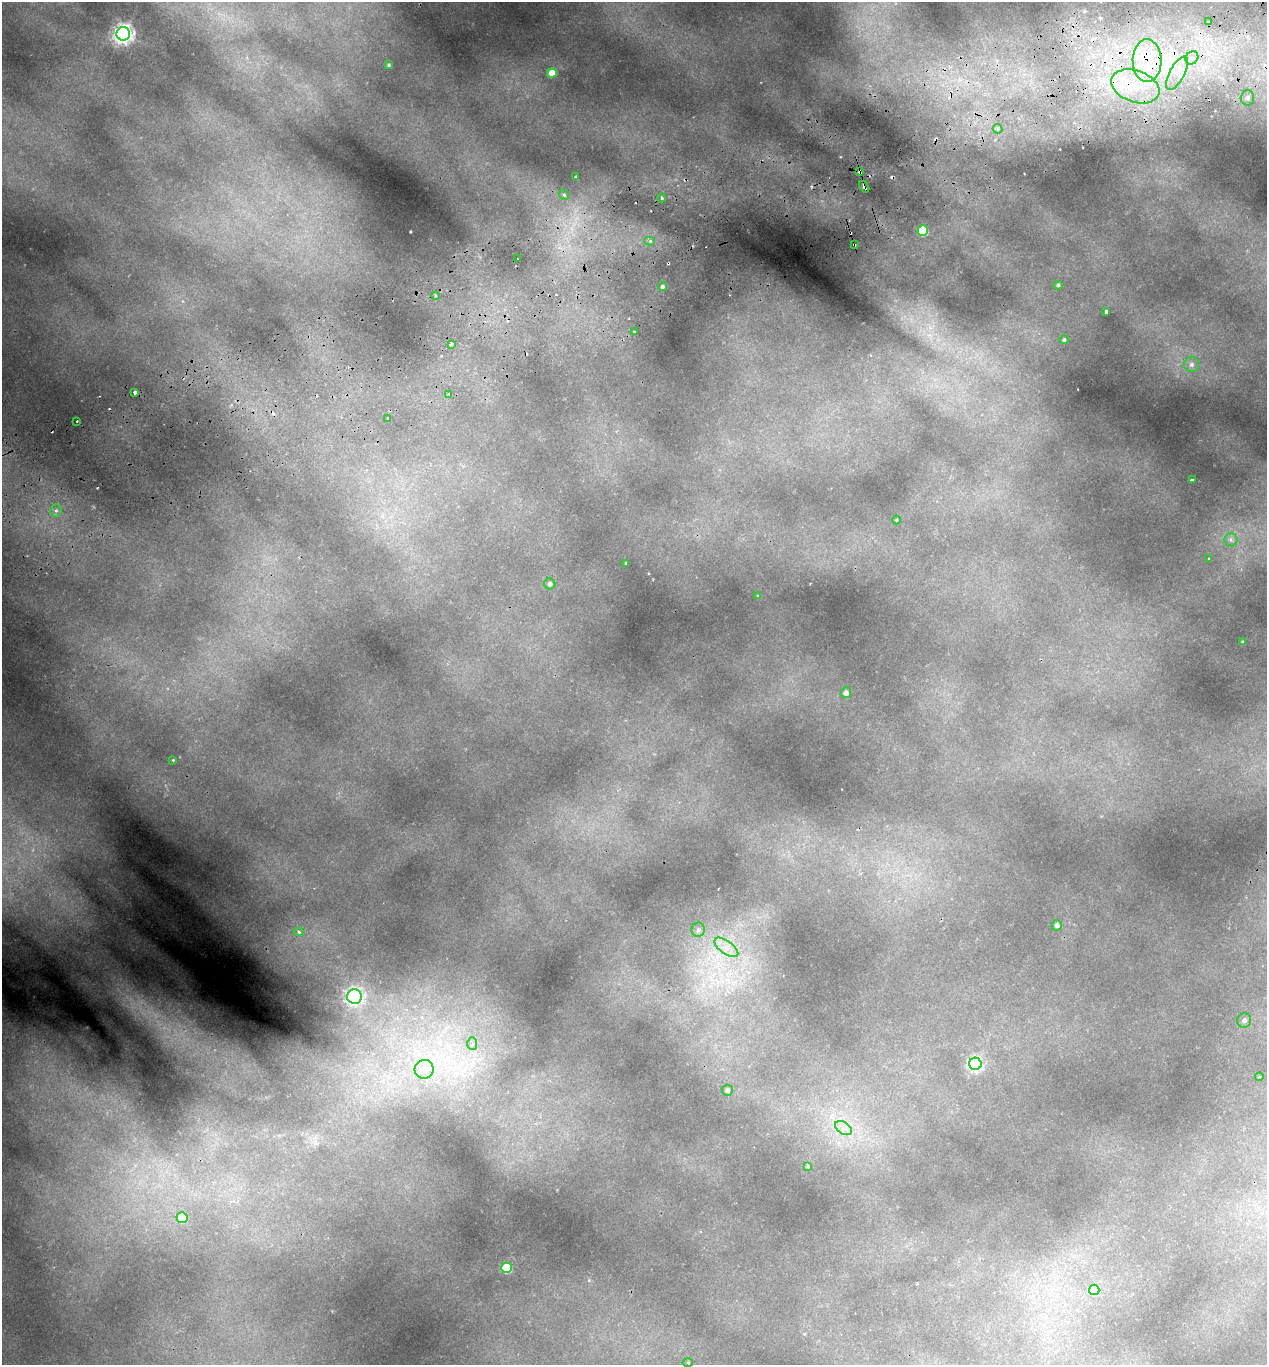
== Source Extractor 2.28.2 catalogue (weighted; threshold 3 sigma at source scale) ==
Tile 10 of 4 x 4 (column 2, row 3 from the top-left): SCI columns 1393-2657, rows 1424-2786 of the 5366 x 5570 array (HDU 1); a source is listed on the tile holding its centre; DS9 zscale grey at full resolution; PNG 1269 x 1367 px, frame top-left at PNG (2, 2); each listed source drawn as its Kron ellipse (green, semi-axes under 4 px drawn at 4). Shown black and unused: <1% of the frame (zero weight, under 2 of 3 exposures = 4% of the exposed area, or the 3 px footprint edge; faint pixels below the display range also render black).
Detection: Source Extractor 2.28.2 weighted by HDU 2 'WHT'; one run over the whole footprint, this tile lists its part. Background 0.146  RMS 0.007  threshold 0.0315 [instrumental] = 3 sigma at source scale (4.5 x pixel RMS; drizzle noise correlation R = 1.50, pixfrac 1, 0.0396/0.0396 arcsec/px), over >= 5 px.
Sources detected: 69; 1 too faint to see at this stretch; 9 cosmic-ray / hot-pixel residue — neither listed nor drawn; the other 59 listed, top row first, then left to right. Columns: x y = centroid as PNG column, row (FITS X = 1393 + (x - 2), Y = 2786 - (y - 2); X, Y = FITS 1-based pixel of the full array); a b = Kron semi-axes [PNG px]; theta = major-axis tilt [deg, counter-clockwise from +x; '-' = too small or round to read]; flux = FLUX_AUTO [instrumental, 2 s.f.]
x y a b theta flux
1209 21 3 2 - 0.77
123 34 7 7 - 350
1192 58 7 6 - 3
1147 61 21 14 -89 27
389 65 4 3 - 0.96
552 73 5 4 - 13
1177 73 19 7 62 9.5
1135 86 25 15 -20 31
1247 98 8 7 - 3.1
998 129 5 4 - 1.8
860 171 3 3 - 5.3
576 177 3 3 - 0.82
864 187 6 3 -55 2.4
564 195 5 4 - 1.5
662 198 4 3 - 1.3
923 230 5 5 - 37
650 241 5 4 - 1.9
854 245 3 2 - 0.71
517 259 3 2 - 0.7
1058 285 5 4 - 1.2
662 287 4 4 - 1.6
436 295 3 3 - 0.94
1106 311 3 3 - 1.5
634 331 3 2 - 0.48
1064 340 4 4 - 1.2
451 344 4 3 - 2.7
1191 364 8 7 - 3
135 392 3 3 - 2.9
449 394 3 3 - 0.66
388 418 3 3 - 0.94
77 421 2 2 - 0.55
1192 480 4 2 - 1.4
56 510 6 5 - 1.9
896 520 4 3 - 0.51
1231 540 6 6 - 2.2
1209 558 4 2 - 0.55
626 563 2 2 - 0.43
550 584 5 5 - 2.4
758 596 4 4 - 0.63
1242 642 4 3 - 0.63
846 693 5 5 - 3.9
173 760 3 3 - 0.5
1057 925 5 5 - 2.8
698 930 7 6 - 2.2
299 932 5 4 - 1.3
726 947 14 6 -36 6.2
354 997 7 7 - 190
1244 1020 7 7 - 3.1
472 1043 6 5 - 1.7
975 1064 6 6 - 150
424 1069 9 9 - 7.8
1259 1077 4 3 - 0.71
727 1090 5 5 - 2.3
843 1128 9 6 -33 3.6
808 1166 4 3 - 0.9
182 1218 5 5 - 24
506 1268 5 5 - 39
1094 1290 5 5 - 20
688 1362 5 3 - 0.68
Overlapping masked pixels (flux is a lower limit): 5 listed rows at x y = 1147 61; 1135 86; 860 171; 864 187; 854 245
Unlisted compact peaks at least as high as the median listed source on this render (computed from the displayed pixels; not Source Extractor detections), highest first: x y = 410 232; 1060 149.